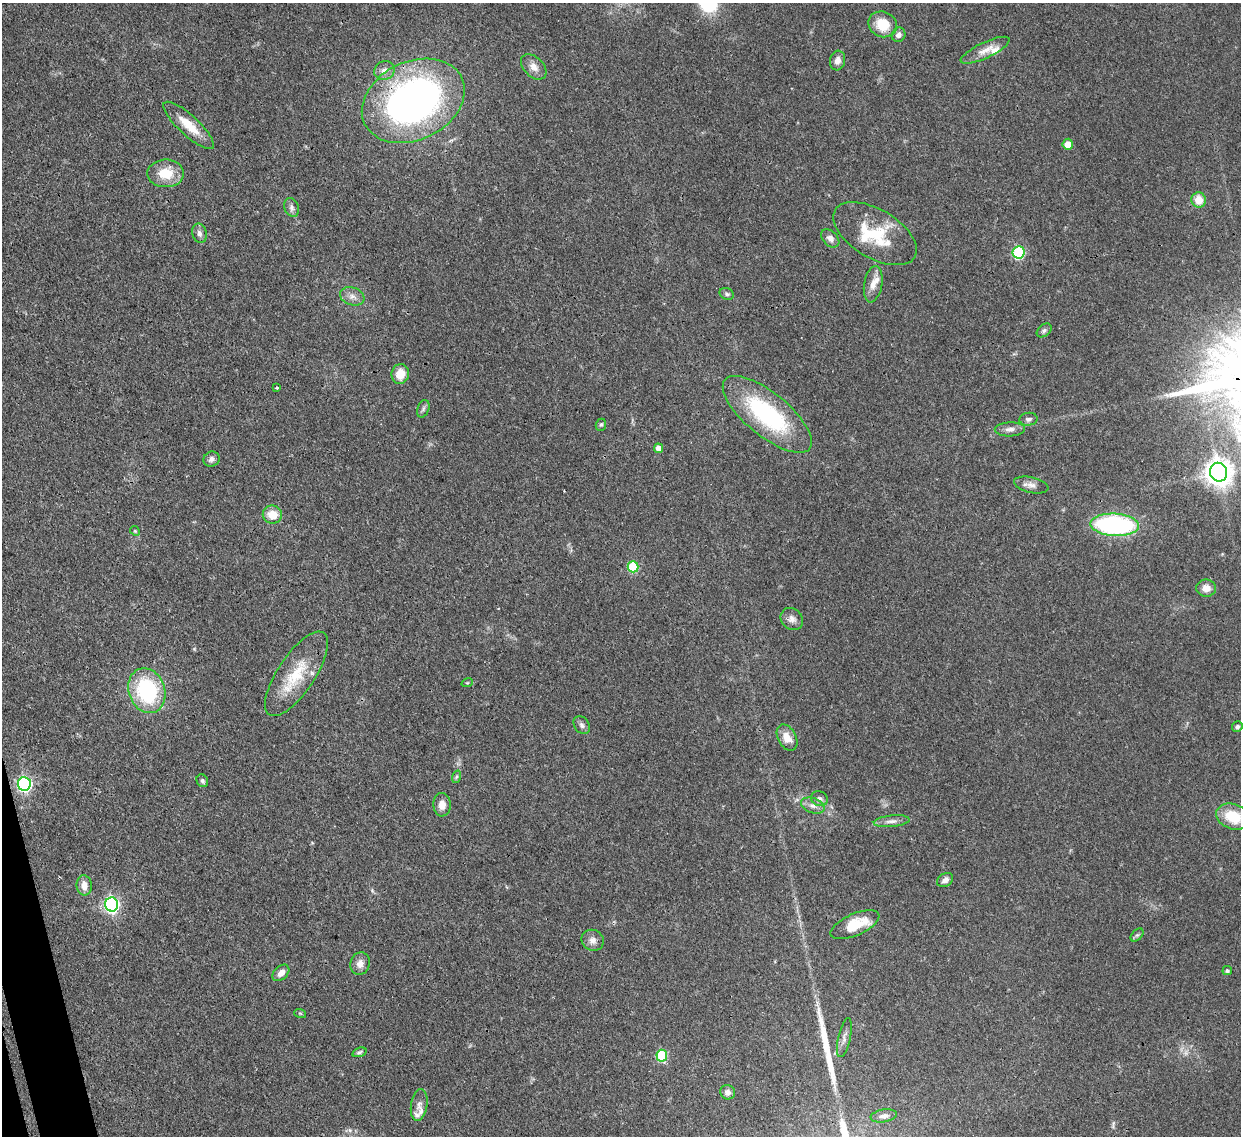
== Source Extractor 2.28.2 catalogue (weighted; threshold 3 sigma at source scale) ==
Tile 7 of 4 x 4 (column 3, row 2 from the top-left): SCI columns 2553-3791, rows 2487-3620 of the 5102 x 5088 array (HDU 1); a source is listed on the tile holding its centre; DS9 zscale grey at full resolution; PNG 1243 x 1138 px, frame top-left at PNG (2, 3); each listed source drawn as its Kron ellipse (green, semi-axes under 4 px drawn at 4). Shown black and unused: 1% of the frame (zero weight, under 3 of 4 exposures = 9% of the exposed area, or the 3 px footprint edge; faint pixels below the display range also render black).
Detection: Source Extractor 2.28.2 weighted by HDU 2 'WHT'; one run over the whole footprint, this tile lists its part. Background 0.115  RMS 0.0049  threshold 0.022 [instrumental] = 3 sigma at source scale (4.5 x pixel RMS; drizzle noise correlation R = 1.50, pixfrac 1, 0.05/0.05 arcsec/px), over >= 5 px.
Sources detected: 74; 1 too faint to see at this stretch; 1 long thin detection or spike segment (spike, bleed or trail) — neither listed nor drawn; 5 inside a brighter listed object's ellipse — not listed separately; the other 67 listed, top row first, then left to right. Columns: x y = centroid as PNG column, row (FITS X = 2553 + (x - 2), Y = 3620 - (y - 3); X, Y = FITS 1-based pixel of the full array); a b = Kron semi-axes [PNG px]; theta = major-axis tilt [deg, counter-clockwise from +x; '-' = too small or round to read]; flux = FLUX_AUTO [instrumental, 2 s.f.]
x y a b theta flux
883 24 14 12 -25 12
899 35 7 6 - 2.2
985 50 27 8 25 5.2
837 60 10 7 76 2.8
534 67 15 9 -45 4.3
384 70 10 9 - 3.3
413 101 54 39 26 210
189 125 33 10 -43 11
1068 144 5 5 - 5.8
166 173 18 14 -1 12
1199 200 7 7 - 7.6
292 207 9 7 -67 1.8
199 233 10 7 -77 1.9
875 234 46 24 -31 26
830 238 10 7 -45 2.6
1018 252 6 6 - 44
873 284 18 9 81 4.8
727 294 7 5 -21 1.1
352 296 12 8 -18 3.1
1044 330 8 5 38 1.3
400 374 10 8 79 7.2
276 388 3 3 - 1.7
423 409 9 5 71 1.3
767 414 55 21 -39 57
1028 419 9 6 7 1.6
601 425 6 5 - 0.84
1010 429 15 7 2 2.8
658 448 5 4 - 4
211 459 8 7 - 1.9
1219 472 9 8 - 540
1031 485 17 8 -13 2.9
272 515 9 9 - 7.6
1115 525 24 11 -3 84
135 531 5 4 - 0.61
633 567 5 5 - 21
1206 588 10 8 -1 4.1
792 619 12 10 -43 3
296 674 49 18 56 21
467 683 6 3 18 0.61
147 691 23 18 -71 47
582 725 10 7 -56 1.6
1237 727 5 5 - 1.3
787 738 14 9 -62 5.4
456 777 6 4 71 0.78
202 781 6 5 - 1.2
24 784 7 6 - 110
820 799 8 7 - 1.6
442 805 12 8 -87 3.8
813 806 12 7 -19 2.9
1233 817 17 12 -21 16
892 821 18 5 6 2.8
945 880 9 6 33 2.2
84 885 10 7 -83 4.1
112 904 7 6 - 120
855 925 26 11 24 15
1137 935 8 5 44 0.94
593 940 11 10 - 3
360 964 11 9 72 3.4
1227 971 5 4 - 0.89
281 973 10 6 44 2.9
300 1013 6 3 -19 0.59
844 1038 20 6 78 3
359 1052 7 4 19 1
662 1056 6 5 - 30
728 1092 7 7 - 2.6
419 1105 16 8 81 3
884 1116 13 6 9 2.3
Overlapping masked pixels (flux is a lower limit): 1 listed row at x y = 413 101
Isophote crosses this tile's border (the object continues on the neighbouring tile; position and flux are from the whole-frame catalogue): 1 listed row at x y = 1233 817